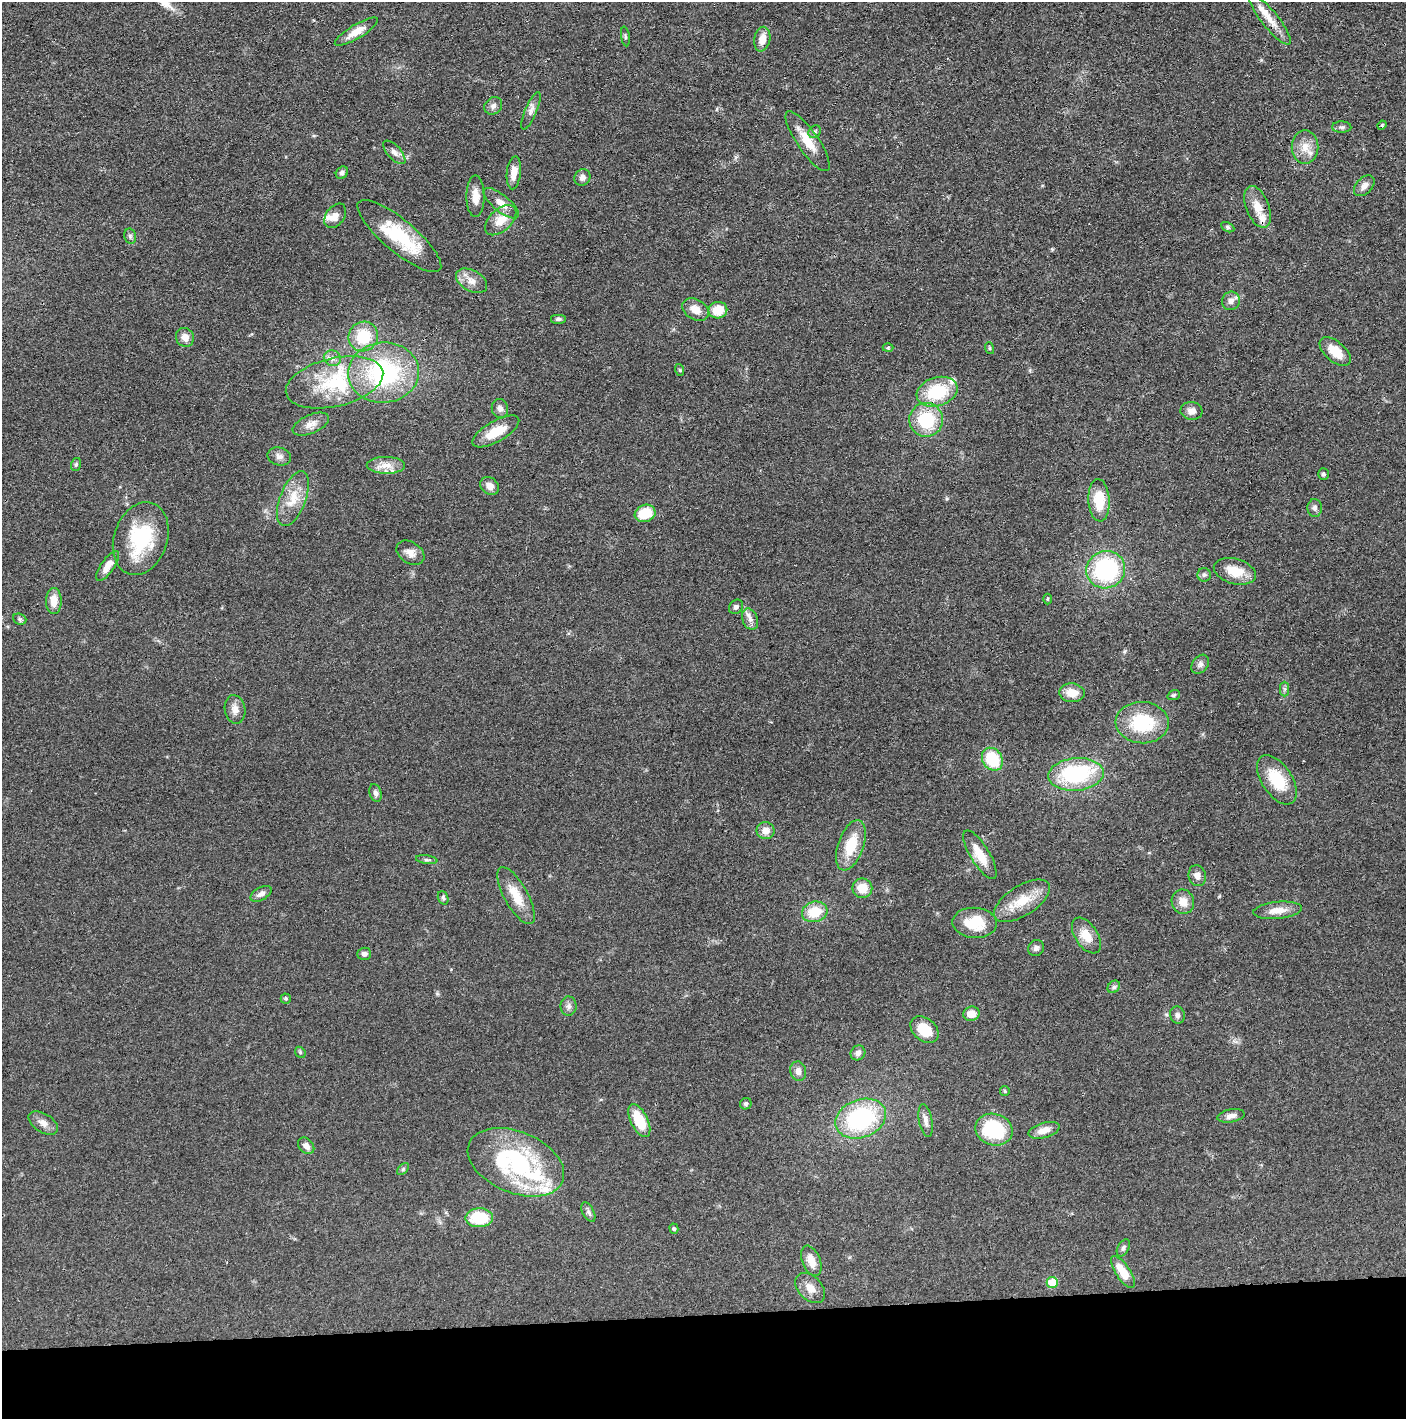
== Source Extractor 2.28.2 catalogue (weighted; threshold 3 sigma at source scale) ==
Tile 8 of 3 x 3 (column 2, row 3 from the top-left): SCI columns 1416-2819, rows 7-1423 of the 4235 x 4264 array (HDU 1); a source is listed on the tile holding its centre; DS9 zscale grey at full resolution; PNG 1408 x 1421 px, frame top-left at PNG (2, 2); each listed source drawn as its Kron ellipse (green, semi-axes under 4 px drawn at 4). Shown black and unused: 7% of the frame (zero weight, under 3 of 4 exposures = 1% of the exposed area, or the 3 px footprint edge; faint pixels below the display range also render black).
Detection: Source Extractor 2.28.2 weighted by HDU 2 'WHT'; one run over the whole footprint, this tile lists its part. Background 0.0475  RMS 0.0051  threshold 0.023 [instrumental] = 3 sigma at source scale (4.5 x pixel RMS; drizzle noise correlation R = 1.50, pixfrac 1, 0.05/0.05 arcsec/px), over >= 5 px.
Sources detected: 130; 2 inside a brighter object's white glare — neither listed nor drawn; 8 inside a brighter listed object's ellipse — not listed separately; the other 120 listed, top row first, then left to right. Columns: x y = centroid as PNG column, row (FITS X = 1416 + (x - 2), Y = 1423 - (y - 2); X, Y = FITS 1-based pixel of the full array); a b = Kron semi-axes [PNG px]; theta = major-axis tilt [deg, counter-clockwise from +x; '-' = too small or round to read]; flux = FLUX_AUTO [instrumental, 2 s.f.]
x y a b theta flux
1270 20 31 8 -51 7
356 32 25 7 31 6.2
625 36 10 3 -82 0.82
762 39 12 8 79 5.6
493 106 9 8 - 2.1
531 111 20 6 67 2.8
1382 125 5 4 - 0.66
1342 127 10 5 -1 1.4
815 132 7 5 47 1.1
808 141 36 10 -55 10
1305 147 17 13 -90 6.6
394 152 14 7 -48 2.6
342 173 7 5 43 1.6
514 173 16 7 84 5.5
582 177 8 7 - 2.2
1364 186 12 8 45 3
475 196 21 9 -90 5.8
501 203 22 8 -39 5.1
1258 207 22 11 -68 7.2
335 216 13 9 54 3.9
501 220 19 11 43 7.7
1228 227 7 4 -27 0.83
130 236 8 5 -77 1.1
399 236 53 16 -40 27
471 281 17 10 -29 4.8
1231 301 9 9 - 2.7
695 309 14 10 -30 5.2
718 310 9 8 - 10
558 319 8 5 0 1.1
185 337 9 9 - 3.8
363 337 15 14 - 18
888 348 5 3 - 0.52
989 348 6 4 -71 0.59
1335 352 18 10 -41 9.4
332 358 8 7 - 2.5
680 370 6 3 -71 0.56
383 373 35 30 5 64
335 382 50 24 13 35
937 392 21 14 17 24
500 408 9 8 - 2.3
1191 411 11 9 -7 3.1
926 420 17 17 - 25
311 424 19 9 24 4.3
496 431 26 10 30 11
279 456 12 9 -14 2.5
76 464 6 5 - 0.92
386 465 19 8 -1 5.4
1323 474 5 5 - 1.1
490 486 10 8 -41 3.7
293 499 29 13 69 11
1099 500 21 10 -87 14
1315 508 9 7 -87 1.6
645 513 10 8 19 14
141 539 37 26 71 35
410 553 15 10 -33 4
108 566 17 6 56 5.4
1106 570 19 18 - 58
1235 571 21 12 -15 10
1204 575 7 6 - 1.2
1048 599 5 3 - 0.51
54 601 13 8 90 6.1
736 607 8 6 44 1.5
20 619 7 5 -22 0.91
750 619 11 7 -70 2.7
1200 664 10 8 50 2
1285 689 7 4 -89 1
1072 693 13 9 -5 6.7
1174 695 6 4 21 0.77
235 709 14 10 -80 3.7
1142 723 26 20 -4 28
992 759 12 9 -55 21
1076 774 28 16 5 46
1277 780 28 15 -56 18
376 793 9 6 -72 1.7
765 831 9 8 - 3.9
851 845 26 12 71 15
980 855 28 9 -59 9.1
427 860 11 4 -8 1.1
1197 876 11 8 -73 2.6
862 888 10 9 - 7.8
261 894 11 6 30 2.7
516 896 32 11 -61 10
443 898 7 5 -70 0.93
1022 901 32 15 33 13
1183 902 12 11 - 5.6
1278 910 24 8 6 5.9
815 912 13 10 16 12
975 923 22 15 -4 14
1086 936 20 11 -57 7.9
1036 948 8 7 - 1.7
364 954 7 6 - 1.7
1114 987 7 5 46 1.1
286 999 5 5 - 0.88
568 1006 9 8 - 1.9
971 1014 8 7 - 4.9
1177 1015 9 7 -74 1.6
924 1030 16 11 -39 12
300 1052 6 4 -47 0.68
858 1053 8 7 - 2
798 1071 10 8 -77 2.9
1005 1091 5 4 - 0.62
746 1104 6 5 - 1.1
1231 1116 14 6 11 2.6
861 1119 26 19 20 55
926 1120 17 6 -79 2.7
639 1121 18 8 -64 16
43 1123 16 9 -32 3.7
994 1130 19 15 -18 33
1044 1130 16 7 16 4.8
306 1146 9 7 -46 2.9
516 1162 51 30 -22 68
403 1169 7 4 46 0.85
588 1212 10 5 -61 1.5
479 1218 14 9 1 19
674 1229 5 4 - 0.7
1123 1248 9 5 61 1.4
811 1261 16 9 -68 5.9
1123 1272 18 7 -56 10
1052 1282 6 5 - 11
810 1288 18 12 -47 5.3